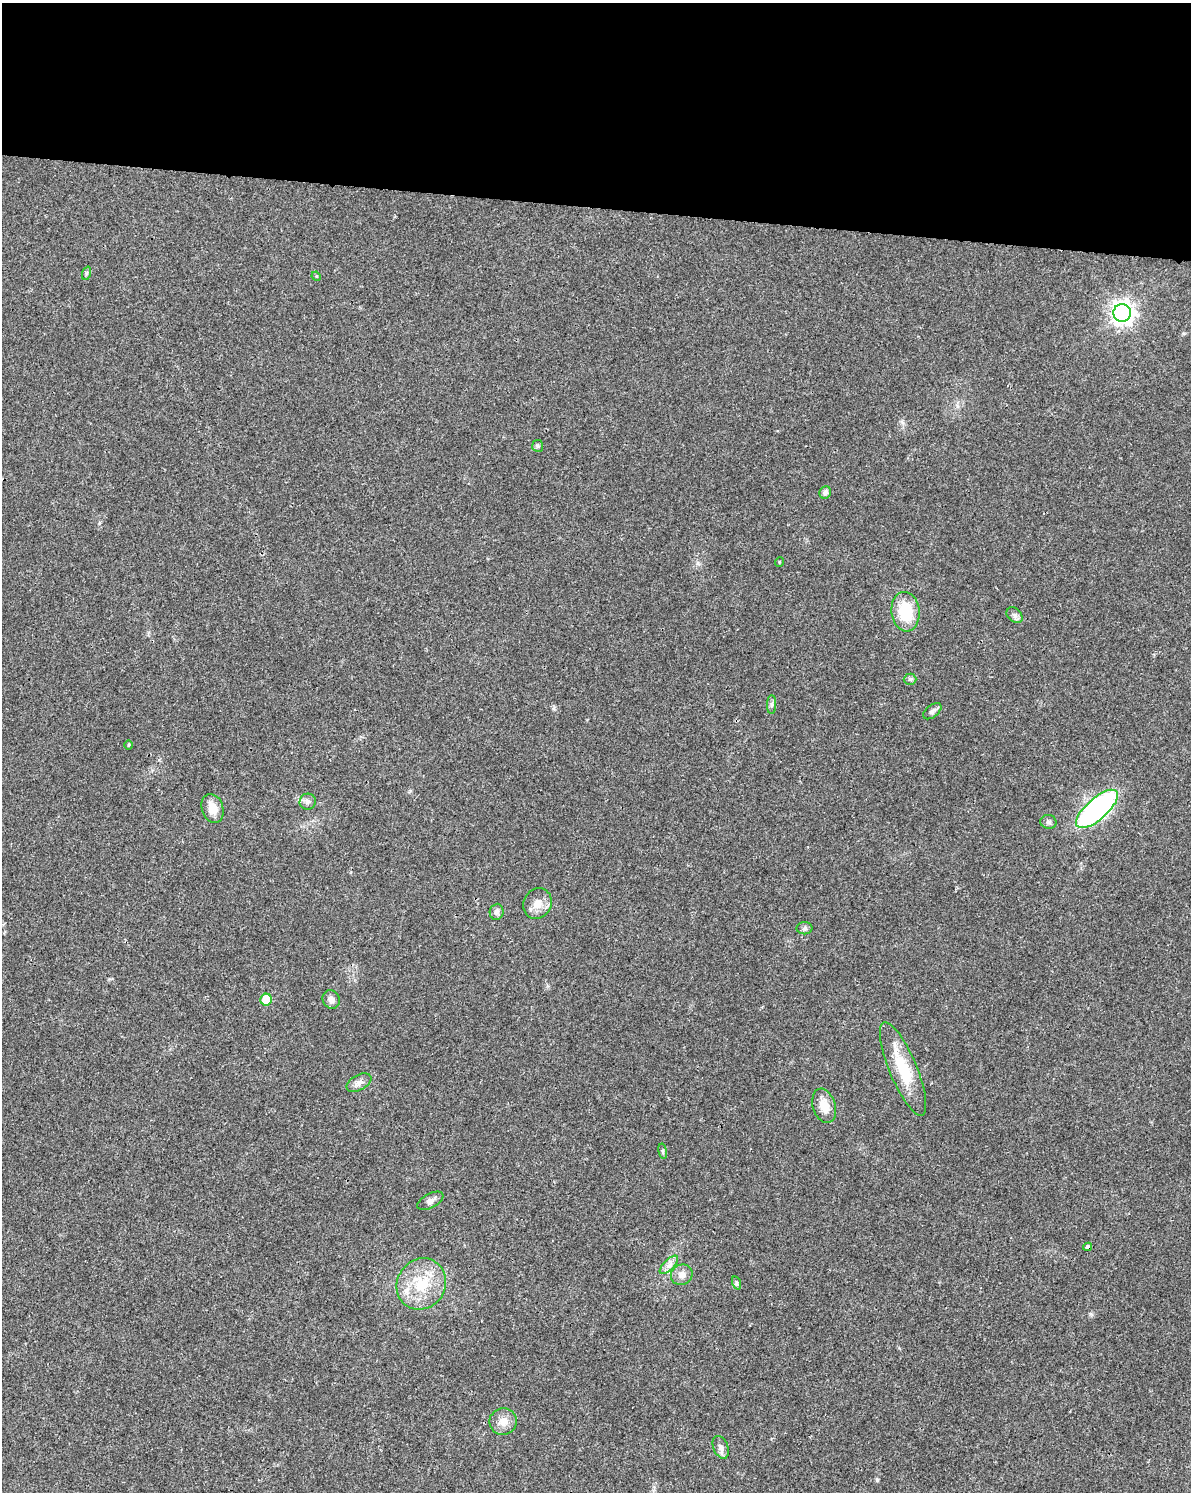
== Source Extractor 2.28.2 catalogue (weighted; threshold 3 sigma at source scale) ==
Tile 3 of 4 x 3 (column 3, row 1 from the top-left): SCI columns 2396-3584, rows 3221-4710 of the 4784 x 4997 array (HDU 1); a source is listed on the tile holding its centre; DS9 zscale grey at full resolution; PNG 1193 x 1494 px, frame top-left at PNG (2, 3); each listed source drawn as its Kron ellipse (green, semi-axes under 4 px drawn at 4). Shown black and unused: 14% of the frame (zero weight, under 3 of 4 exposures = <1% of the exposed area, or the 3 px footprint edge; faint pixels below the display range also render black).
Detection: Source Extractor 2.28.2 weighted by HDU 2 'WHT'; one run over the whole footprint, this tile lists its part. Background 0.0199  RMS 0.0029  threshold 0.0129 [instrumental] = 3 sigma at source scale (4.5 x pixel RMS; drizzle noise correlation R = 1.50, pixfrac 1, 0.0396/0.0396 arcsec/px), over >= 5 px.
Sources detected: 33; all 33 listed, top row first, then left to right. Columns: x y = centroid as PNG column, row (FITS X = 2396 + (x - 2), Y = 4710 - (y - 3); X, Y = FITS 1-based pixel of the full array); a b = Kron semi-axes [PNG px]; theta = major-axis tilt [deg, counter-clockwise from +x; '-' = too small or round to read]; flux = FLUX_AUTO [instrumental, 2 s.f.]
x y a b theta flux
87 273 7 4 71 0.43
316 276 5 4 - 0.29
1122 313 9 9 - 190
538 446 6 5 - 0.48
825 492 6 5 - 1
779 562 5 3 - 0.22
905 612 20 14 -83 11
1015 615 9 6 -43 0.98
910 679 6 5 - 0.6
771 704 9 4 89 0.71
932 711 11 6 38 1
128 745 5 3 - 0.29
308 802 8 8 - 1.1
213 808 15 10 -71 3.6
1097 809 26 10 42 64
1048 822 8 7 - 0.77
537 903 16 14 63 3.4
497 912 8 7 - 0.99
805 928 8 6 2 0.73
266 1000 6 5 - 8.9
331 1000 9 8 - 1.3
903 1069 50 13 -67 12
359 1083 13 7 28 1.6
824 1106 18 11 -73 4
663 1151 8 3 -81 0.4
430 1201 14 7 27 1.4
1087 1247 4 4 - 1.2
669 1265 12 5 45 1.4
682 1275 11 10 - 1.8
737 1283 7 4 -71 0.46
421 1284 26 24 56 12
503 1421 13 13 - 2.8
721 1447 12 7 -68 1.3
Overlapping masked pixels (flux is a lower limit): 1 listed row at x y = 1087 1247
Unlisted compact peaks at least as high as the median listed source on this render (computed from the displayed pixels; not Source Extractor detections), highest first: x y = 877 1480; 1091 1314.